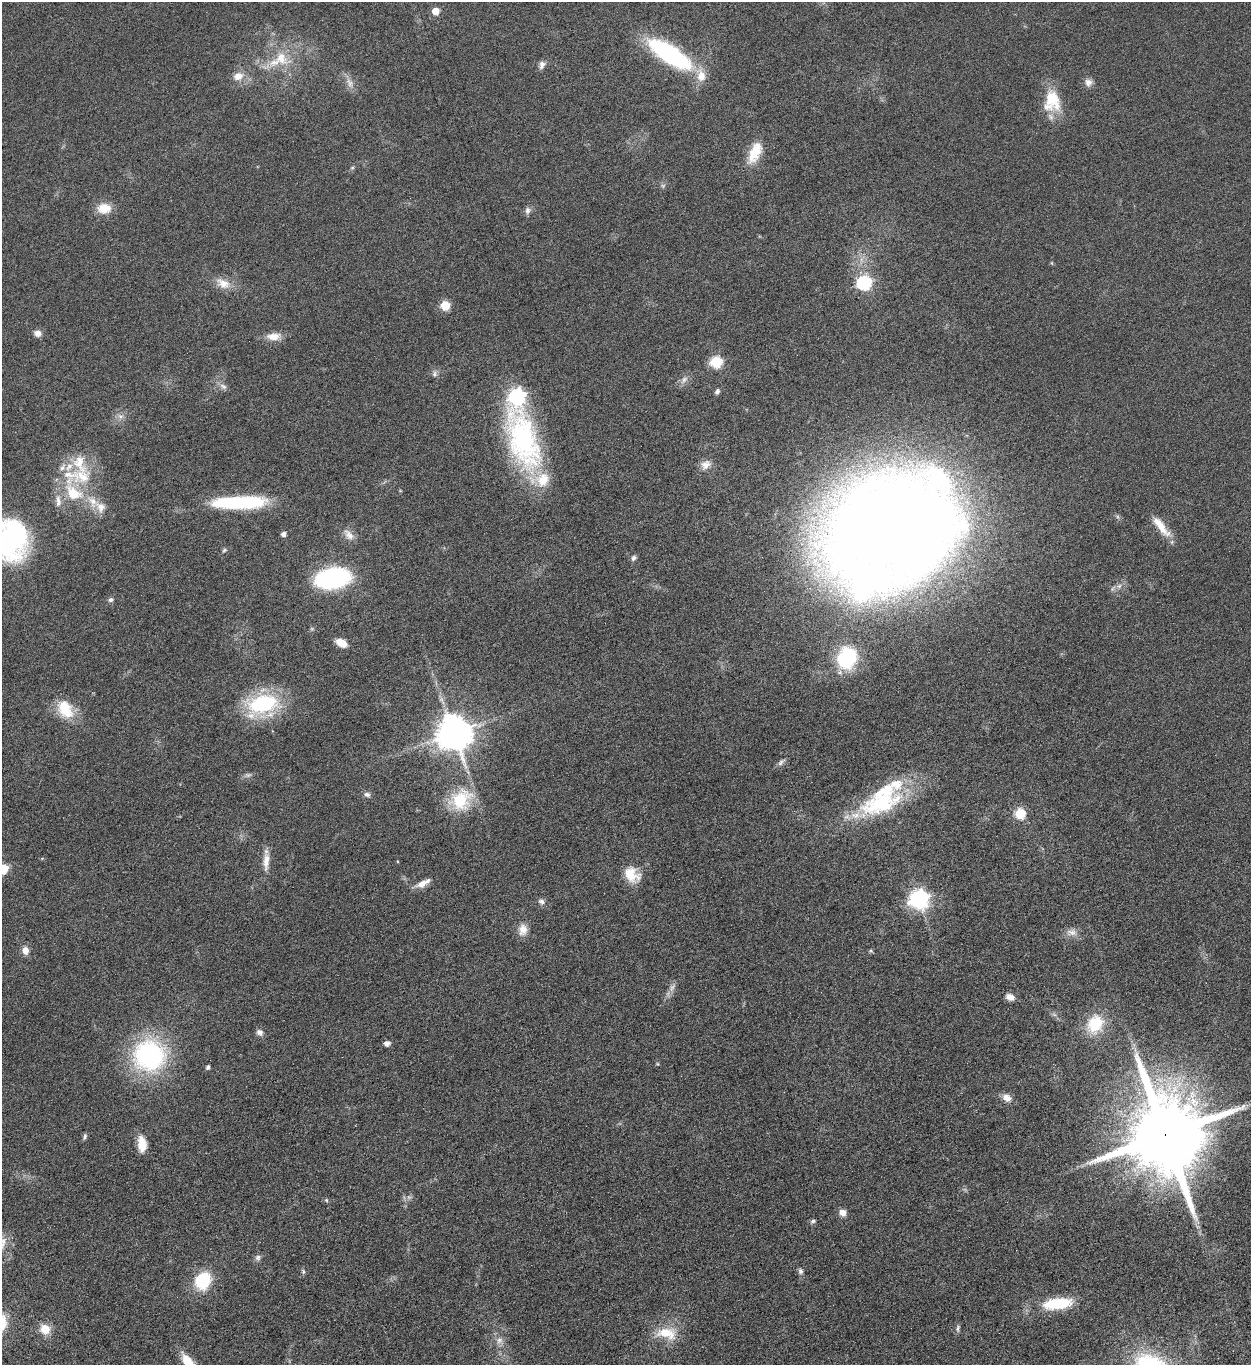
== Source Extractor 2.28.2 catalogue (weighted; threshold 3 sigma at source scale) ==
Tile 6 of 4 x 4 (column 2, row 2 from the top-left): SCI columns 1413-2661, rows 2733-4095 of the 5451 x 5466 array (HDU 1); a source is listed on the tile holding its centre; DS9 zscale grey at full resolution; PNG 1253 x 1367 px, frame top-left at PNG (2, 2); no overlay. Shown black and unused: <1% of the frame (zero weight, under 4 of 8 exposures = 1% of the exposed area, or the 3 px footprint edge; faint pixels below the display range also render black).
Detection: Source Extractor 2.28.2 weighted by HDU 2 'WHT'; one run over the whole footprint, this tile lists its part. Background 0.0847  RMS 0.0079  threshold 0.0324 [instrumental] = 3 sigma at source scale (4.09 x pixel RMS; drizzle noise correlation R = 1.36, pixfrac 0.8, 0.05/0.05 arcsec/px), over >= 5 px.
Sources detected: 100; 4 too faint to see at this stretch — not listed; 14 inside a brighter listed object's ellipse — not listed separately; the other 82 listed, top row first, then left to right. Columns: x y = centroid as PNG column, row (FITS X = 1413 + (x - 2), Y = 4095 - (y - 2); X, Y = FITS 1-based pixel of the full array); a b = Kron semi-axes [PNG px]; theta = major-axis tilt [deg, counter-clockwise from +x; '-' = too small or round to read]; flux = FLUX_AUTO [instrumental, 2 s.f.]
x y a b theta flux
435 11 5 5 - 14
670 54 40 14 -33 110
281 58 22 16 -53 19
542 65 11 7 71 3.4
238 76 14 10 18 7.5
1088 82 10 10 - 3.8
350 83 15 7 -63 4.9
1052 99 31 19 -71 24
755 152 28 13 66 16
352 168 6 4 18 0.9
104 208 17 12 3 12
527 210 10 7 78 2.7
223 283 21 13 -29 9.6
864 283 7 6 - 130
445 305 5 5 - 32
37 333 8 7 - 4.3
273 336 18 10 5 8.1
716 362 6 6 - 70
435 374 10 6 -83 2.3
684 380 13 6 51 3.4
223 386 11 7 -30 3
717 391 7 5 60 2.1
517 396 7 7 - 200
120 416 8 5 -11 2.6
523 439 83 34 -73 140
79 463 30 16 -68 20
705 465 15 11 42 6.1
73 493 41 22 -61 37
239 502 56 12 1 68
1161 526 32 9 -52 13
896 527 87 66 10 2200
283 534 5 5 - 3.1
349 535 17 10 -51 5.9
11 539 40 32 83 160
224 550 6 5 - 1.1
634 558 7 6 - 2.3
332 578 23 13 9 150
111 600 7 6 - 1.9
342 643 11 7 -28 10
847 658 22 18 63 54
262 704 28 17 18 81
65 709 25 16 -58 22
454 732 10 10 - 1900
781 763 9 6 51 2.2
367 794 8 6 -21 2.5
461 800 31 25 42 32
882 803 67 26 20 70
1020 813 6 6 - 50
266 861 26 8 87 8.1
3 869 6 5 - 46
632 875 21 16 -43 15
422 883 17 8 24 6.7
919 899 7 7 - 360
541 901 8 7 - 2.8
523 930 16 11 83 7
1072 932 16 9 -6 5.2
25 950 9 7 -76 5.2
871 951 6 4 -45 0.96
1010 997 10 7 -24 5
1095 1024 22 18 57 28
260 1032 9 7 -33 3
387 1043 6 5 - 3.7
149 1055 32 30 -4 110
208 1067 4 4 - 2
1007 1098 12 9 -32 5.5
1165 1134 22 20 -75 11000
85 1136 8 5 68 1.6
142 1144 18 9 -84 11
326 1200 5 4 - 1
842 1212 7 6 - 5.5
813 1221 7 5 18 1.5
2 1245 13 7 64 5
258 1258 9 7 -86 2.2
303 1271 6 5 - 1.3
800 1271 8 6 -87 2
203 1280 17 14 61 36
1057 1303 32 12 7 33
958 1328 11 5 84 1.8
45 1329 13 12 - 10
666 1333 28 15 -8 19
499 1340 10 8 46 4
188 1361 21 10 -50 14
Overlapping masked pixels (flux is a lower limit): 1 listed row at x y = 1165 1134
Isophote crosses this tile's border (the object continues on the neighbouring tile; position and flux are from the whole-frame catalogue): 4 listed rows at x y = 11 539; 3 869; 2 1245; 188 1361